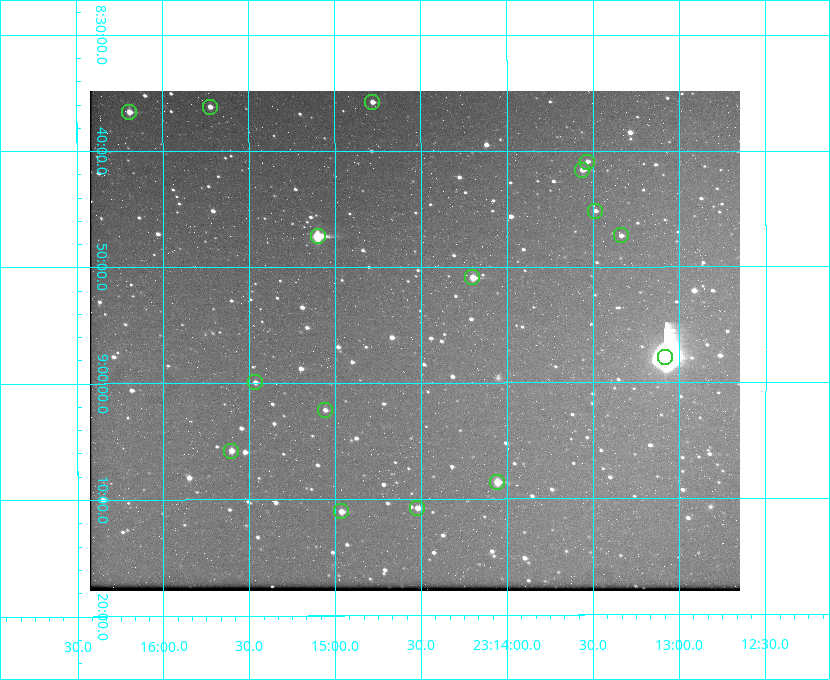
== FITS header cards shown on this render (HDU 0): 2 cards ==
NAXIS1  =                  650 / Width of table row in bytes
NAXIS2  =                  500 / Number of rows in table

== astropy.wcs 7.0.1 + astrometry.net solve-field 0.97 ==
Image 650 x 500 px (HDU 0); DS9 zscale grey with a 90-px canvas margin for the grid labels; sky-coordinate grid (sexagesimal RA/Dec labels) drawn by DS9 from the SOLVED WCS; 16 Tycho-2 reference stars matched to detected sources circled (green)
Header WCS: none
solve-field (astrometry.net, Tycho-2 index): SOLVED blind (the file carries no WCS)
Solved WCS: RA---TAN-SIP/DEC--TAN-SIP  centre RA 23:14:32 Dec +08:56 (348.63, +8.94 deg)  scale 5.17 arcsec/px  FOV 56.0' x 43.1'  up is -180 deg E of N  parity flipped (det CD > 0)
(file carries no celestial WCS; the grid is the blind solution)
Tycho-2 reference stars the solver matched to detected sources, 16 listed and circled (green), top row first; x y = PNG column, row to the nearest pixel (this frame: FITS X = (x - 90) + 1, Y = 500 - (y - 91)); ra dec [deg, ICRS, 3 dp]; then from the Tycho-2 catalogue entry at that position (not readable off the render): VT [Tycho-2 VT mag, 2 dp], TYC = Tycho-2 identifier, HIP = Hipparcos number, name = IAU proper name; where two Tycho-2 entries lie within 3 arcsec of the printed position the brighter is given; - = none
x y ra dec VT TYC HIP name
372 102 348.695 +8.597 11.30 1161-1571-1 - -
210 107 348.931 +8.603 11.18 1161-1110-1 - -
129 112 349.048 +8.610 11.72 1161-1223-1 - -
587 162 348.383 +8.682 11.92 1161-890-1 - -
582 170 348.391 +8.694 11.47 1161-728-1 - -
595 211 348.371 +8.753 12.36 1161-1249-1 - -
621 235 348.335 +8.788 11.88 1161-938-1 - -
318 236 348.775 +8.789 8.97 1161-884-1 114784 -
472 277 348.550 +8.849 10.80 1161-574-1 - -
665 357 348.271 +8.963 6.92 1161-1161-1 114608 -
255 382 348.866 +8.999 11.82 1161-694-1 - -
325 410 348.765 +9.039 11.87 1161-1547-1 - -
231 451 348.901 +9.097 11.97 1161-534-1 - -
497 482 348.514 +9.143 10.38 1161-1071-1 - -
417 508 348.631 +9.180 11.26 1161-1559-1 - -
341 511 348.741 +9.184 11.62 1161-452-1 - -